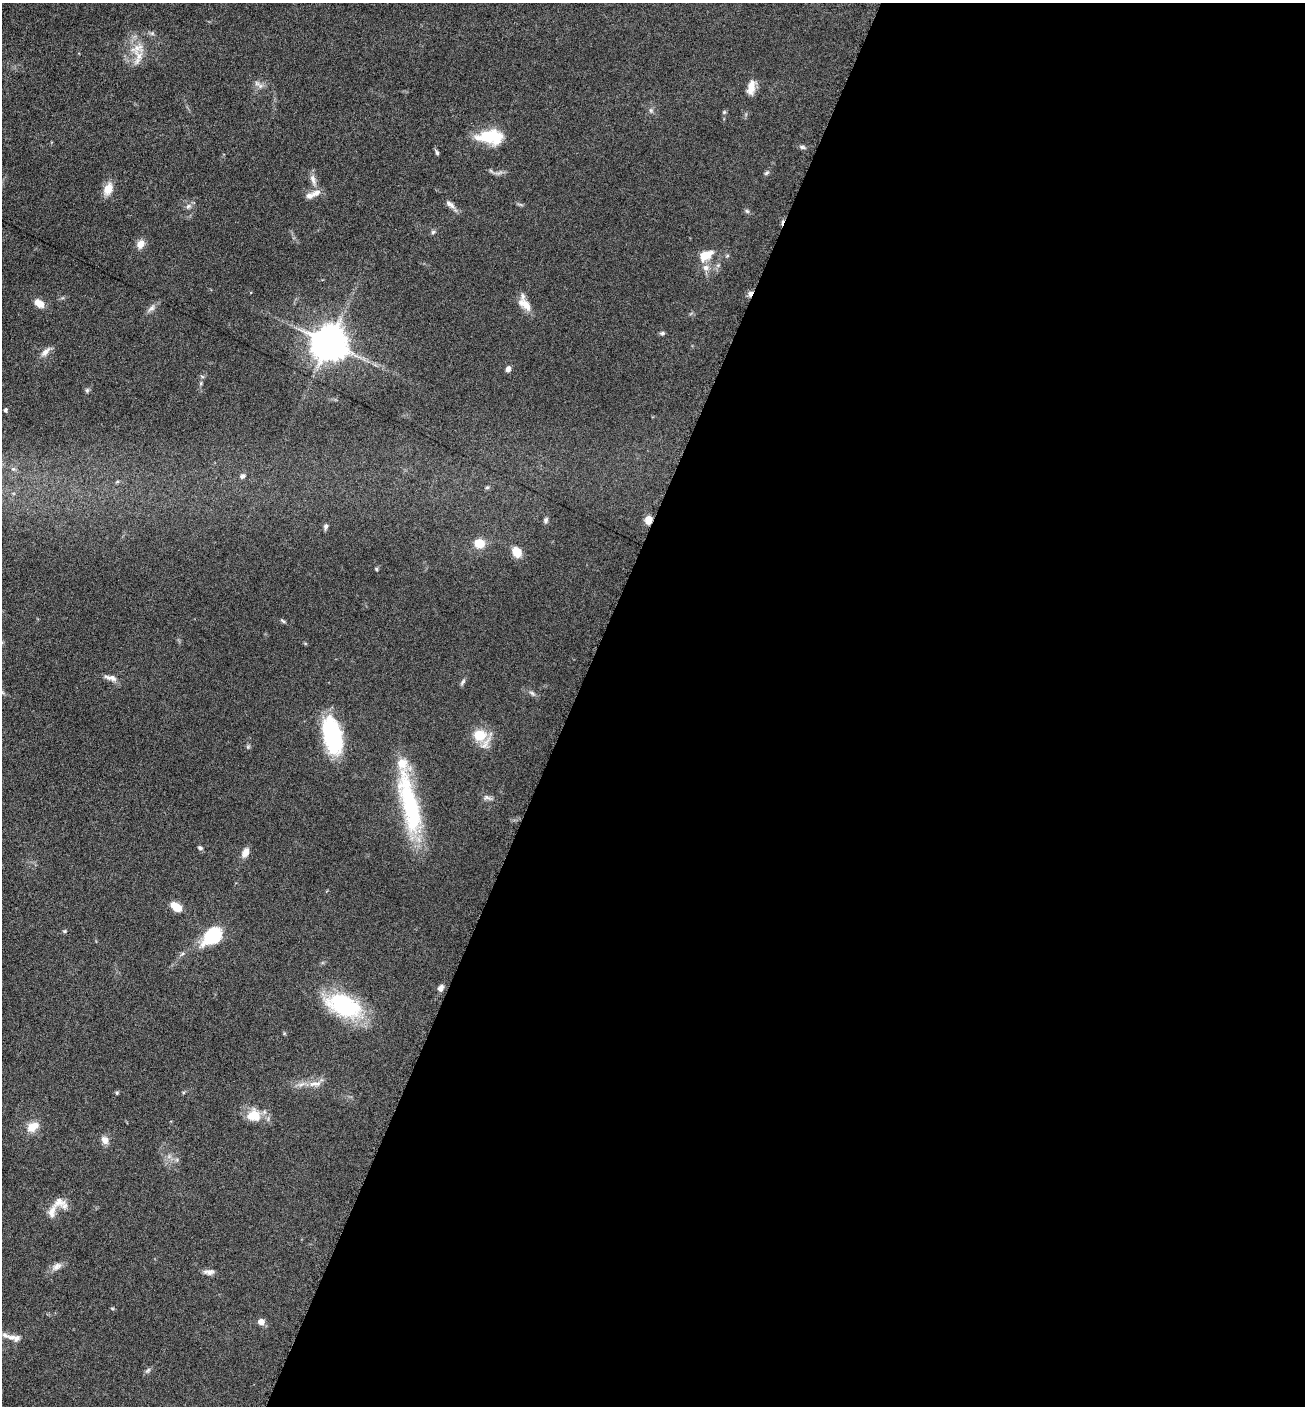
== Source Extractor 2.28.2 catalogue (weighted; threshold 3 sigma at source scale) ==
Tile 12 of 4 x 4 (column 4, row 3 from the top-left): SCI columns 4195-5497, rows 1410-2813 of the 5649 x 5632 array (HDU 1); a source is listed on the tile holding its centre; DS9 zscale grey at full resolution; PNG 1307 x 1408 px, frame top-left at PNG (2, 3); no overlay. Shown black and unused: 56% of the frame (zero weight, under 6 of 12 exposures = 1% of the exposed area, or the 3 px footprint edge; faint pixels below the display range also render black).
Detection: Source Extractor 2.28.2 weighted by HDU 2 'WHT'; one run over the whole footprint, this tile lists its part. Background 0.0873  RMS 0.0038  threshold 0.0156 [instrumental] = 3 sigma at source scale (4.09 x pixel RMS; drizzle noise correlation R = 1.36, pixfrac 0.8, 0.05/0.05 arcsec/px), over >= 5 px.
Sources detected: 75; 3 inside a brighter object's white glare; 2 cosmic-ray / hot-pixel residue — not listed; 3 inside a brighter listed object's ellipse — not listed separately; the other 67 listed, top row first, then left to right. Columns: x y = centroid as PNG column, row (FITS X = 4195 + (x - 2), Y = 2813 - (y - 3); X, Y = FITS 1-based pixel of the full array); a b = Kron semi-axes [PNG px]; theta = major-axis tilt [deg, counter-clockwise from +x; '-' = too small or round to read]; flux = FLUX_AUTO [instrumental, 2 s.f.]
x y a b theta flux
152 33 6 6 - 0.73
138 57 31 13 82 6.8
260 86 7 6 - 1.3
751 87 18 9 78 3.7
651 110 7 4 -90 0.68
724 112 6 5 - 0.49
488 136 31 16 9 12
802 147 9 5 -16 0.83
437 153 7 4 -75 0.72
766 173 7 4 36 0.63
313 180 17 7 -74 2.2
108 189 15 10 68 4.4
316 193 12 7 19 2.4
450 204 15 7 -37 1.8
188 206 8 6 44 1.1
747 211 7 4 -44 0.6
433 232 6 5 - 0.69
140 244 11 8 63 3
705 255 18 10 28 6
705 268 8 8 - 1.9
39 303 12 7 -38 3.7
525 304 21 10 -41 4.5
151 308 13 6 40 1.6
662 333 6 5 - 0.72
329 343 10 10 - 870
45 352 15 7 49 2.2
508 369 6 5 - 1.5
201 383 6 4 72 0.54
87 390 7 5 89 0.66
5 410 5 4 - 0.65
13 469 6 6 - 0.77
243 476 8 6 37 1.1
117 482 6 4 19 0.46
487 487 5 5 - 0.56
546 520 7 6 - 0.86
648 520 7 6 - 3.9
325 526 7 5 77 0.91
479 543 11 9 -7 5.9
517 552 10 8 -55 5.6
376 569 4 4 - 0.48
283 621 8 4 -36 0.56
109 678 16 6 -24 2
463 682 10 4 56 0.79
532 693 9 4 -36 0.87
480 735 17 15 0 8.4
332 736 33 16 -77 38
248 747 6 5 - 0.55
487 798 14 6 -18 1.4
409 804 84 19 -77 40
200 848 6 5 - 0.75
245 852 11 7 63 2.9
176 907 13 7 -35 5
65 931 5 4 - 0.45
214 936 18 14 66 18
440 988 8 6 64 1.8
344 1005 45 24 -23 31
315 1084 22 7 5 3.5
117 1093 5 4 - 0.46
254 1115 19 17 -14 6.8
33 1127 15 10 31 4.8
105 1140 9 7 -65 2.5
59 1202 18 14 10 4.2
57 1266 14 9 35 2.1
209 1272 14 7 1 1.7
261 1322 5 5 - 3.4
11 1337 15 8 -11 2.8
148 1370 10 5 45 0.81
Overlapping masked pixels (flux is a lower limit): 1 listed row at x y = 648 520